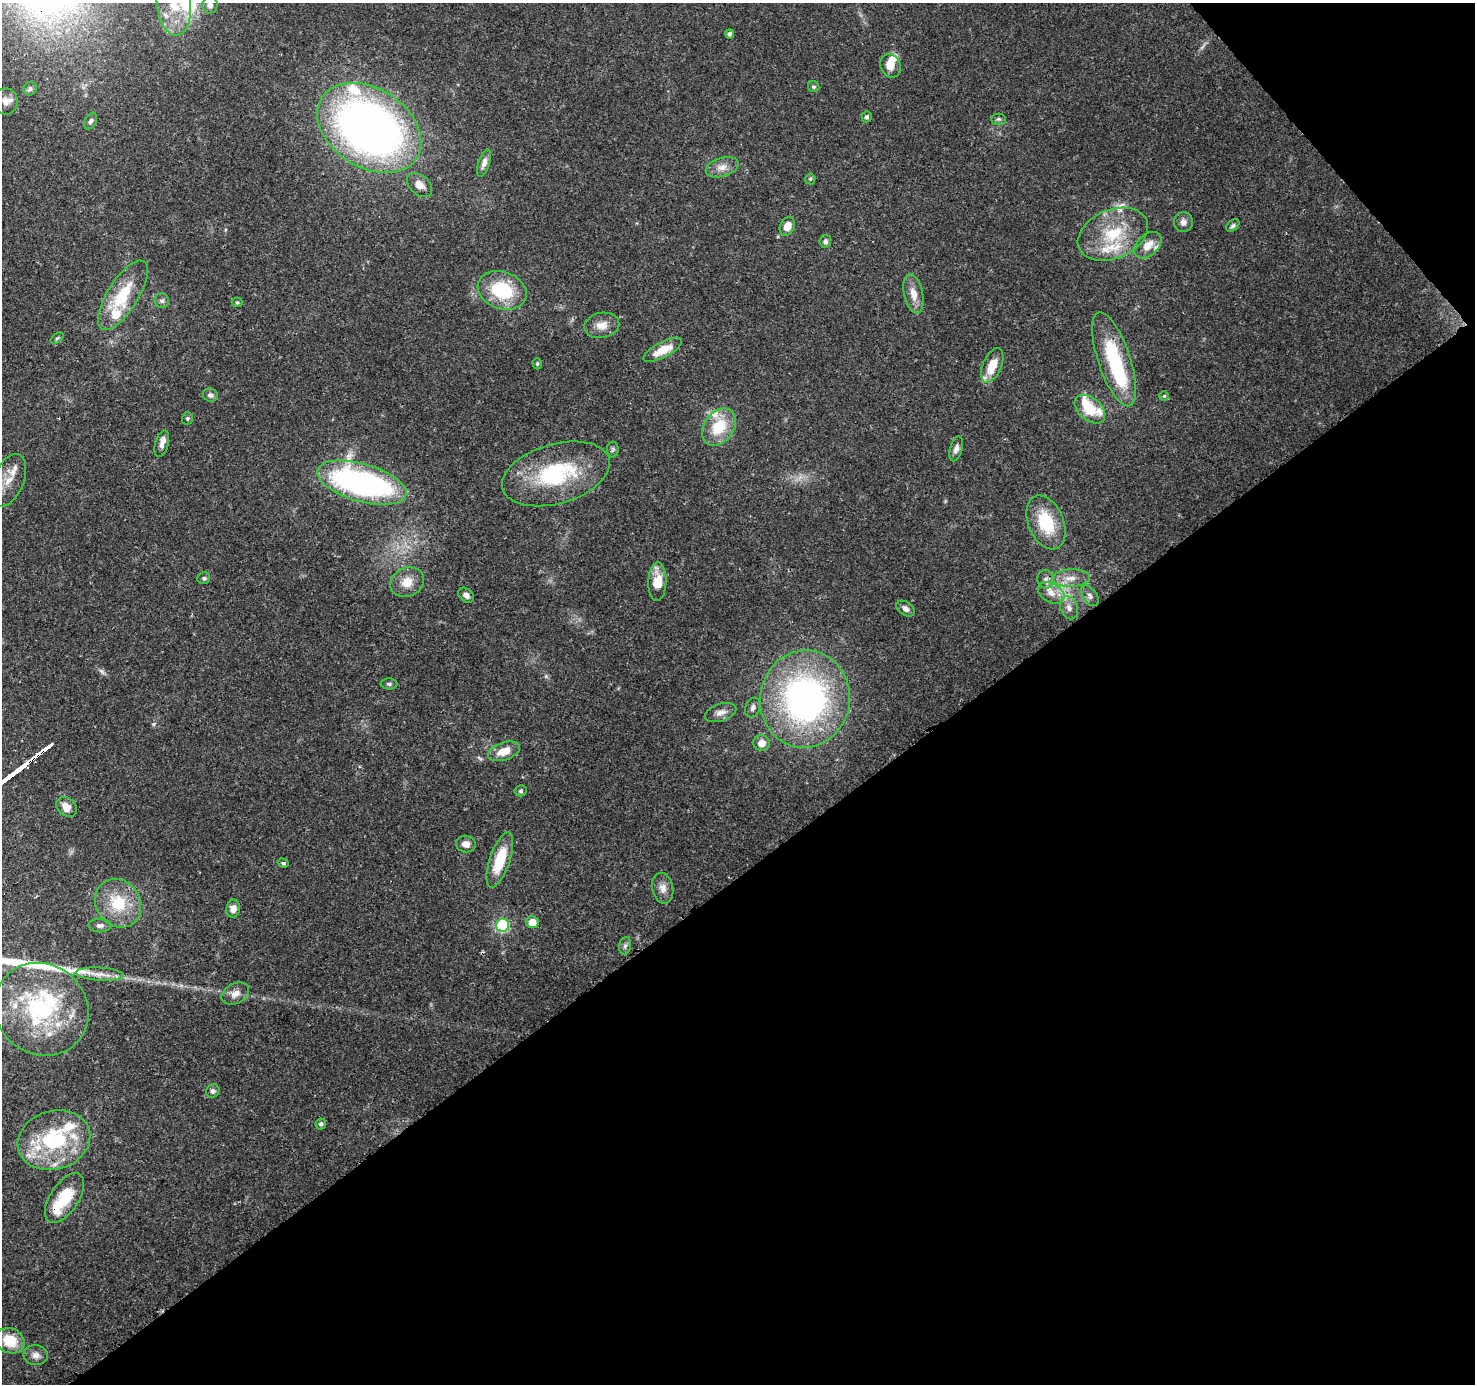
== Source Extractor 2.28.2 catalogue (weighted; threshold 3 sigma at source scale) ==
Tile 12 of 4 x 4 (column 4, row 3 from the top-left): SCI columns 4514-5986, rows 1589-2970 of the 6082 x 6009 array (HDU 1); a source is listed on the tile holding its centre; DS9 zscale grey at full resolution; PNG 1477 x 1386 px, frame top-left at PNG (2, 3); each listed source drawn as its Kron ellipse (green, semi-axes under 4 px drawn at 4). Shown black and unused: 39% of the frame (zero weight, under 3 of 4 exposures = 7% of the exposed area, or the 3 px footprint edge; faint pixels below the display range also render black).
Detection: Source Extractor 2.28.2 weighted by HDU 2 'WHT'; one run over the whole footprint, this tile lists its part. Background 0.0912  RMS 0.0036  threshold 0.0161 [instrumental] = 3 sigma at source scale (4.5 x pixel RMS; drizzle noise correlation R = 1.50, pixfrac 1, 0.0396/0.0396 arcsec/px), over >= 5 px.
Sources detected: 99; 1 too faint to see at this stretch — neither listed nor drawn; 17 inside a brighter listed object's ellipse — not listed separately; the other 81 listed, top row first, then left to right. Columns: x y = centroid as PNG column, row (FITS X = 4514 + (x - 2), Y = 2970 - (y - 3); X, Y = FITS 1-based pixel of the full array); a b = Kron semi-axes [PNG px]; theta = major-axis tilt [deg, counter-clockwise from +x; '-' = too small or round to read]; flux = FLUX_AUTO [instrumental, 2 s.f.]
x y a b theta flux
174 3 32 17 -84 13
210 5 8 7 - 1.8
729 34 4 4 - 0.84
890 66 12 10 -70 4.1
814 87 6 5 - 0.66
30 89 7 6 - 0.83
6 101 13 12 - 3.2
867 117 6 5 - 0.79
998 119 7 5 0 0.75
91 121 9 5 63 1
369 128 56 39 -33 240
484 163 14 5 71 2.2
722 167 17 9 16 3.4
810 179 5 5 - 0.54
419 185 14 9 -41 2.9
1183 222 10 9 - 2
787 226 10 7 64 4.3
1233 226 7 5 40 0.79
1113 234 37 24 23 20
825 241 6 6 - 1.1
1148 245 16 10 43 5
502 290 25 18 -20 22
913 294 20 9 -78 4.3
123 295 40 15 58 18
162 301 7 7 - 1.1
237 302 5 5 - 0.51
602 325 17 12 11 4.2
57 338 7 4 37 0.55
663 350 21 7 28 7
1114 359 49 16 -72 30
537 364 6 4 -71 0.48
992 365 18 9 66 7.8
210 395 8 6 -19 1.3
1164 396 5 4 - 0.47
1090 409 17 11 -41 15
187 418 6 5 - 0.57
719 427 20 15 54 13
162 444 13 6 75 2.2
613 449 8 6 88 0.79
956 449 13 6 74 1.7
556 474 55 30 16 36
9 480 28 15 68 7.1
362 483 46 19 -16 110
1046 522 28 17 -67 16
204 578 6 6 - 0.73
1071 578 19 8 2 4.2
1046 579 9 8 - 1.7
407 582 17 14 27 5.7
657 582 19 9 88 7.5
1051 593 14 9 -29 3.9
466 595 9 6 -41 1.5
1090 596 12 7 -56 1.6
1069 608 12 8 -67 2.2
906 609 10 6 -34 1.9
389 684 8 5 0 0.84
805 699 49 45 82 120
753 708 10 7 68 1.2
720 713 16 8 18 2.6
761 743 8 8 - 3.2
504 751 17 9 19 6.4
521 791 6 5 - 0.68
67 807 11 8 -43 3.7
466 844 10 8 -12 2.3
500 860 29 10 71 13
283 863 6 3 -17 0.64
663 888 15 10 -78 3.1
118 903 25 22 -56 14
233 909 9 7 79 2.5
532 922 6 6 - 4.9
503 925 6 6 - 26
100 926 11 6 0 1.3
625 946 9 6 79 1.1
99 974 24 6 -3 4
235 994 14 10 27 2.9
41 1009 49 45 -41 50
213 1091 7 6 - 1.1
321 1124 5 5 - 0.87
54 1140 37 29 17 35
64 1198 28 14 57 13
10 1341 15 12 -26 9.6
36 1355 12 10 -6 2.3
Overlapping masked pixels (flux is a lower limit): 2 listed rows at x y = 362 483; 64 1198
Isophote crosses this tile's border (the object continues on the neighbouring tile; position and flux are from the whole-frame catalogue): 2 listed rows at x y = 174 3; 210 5